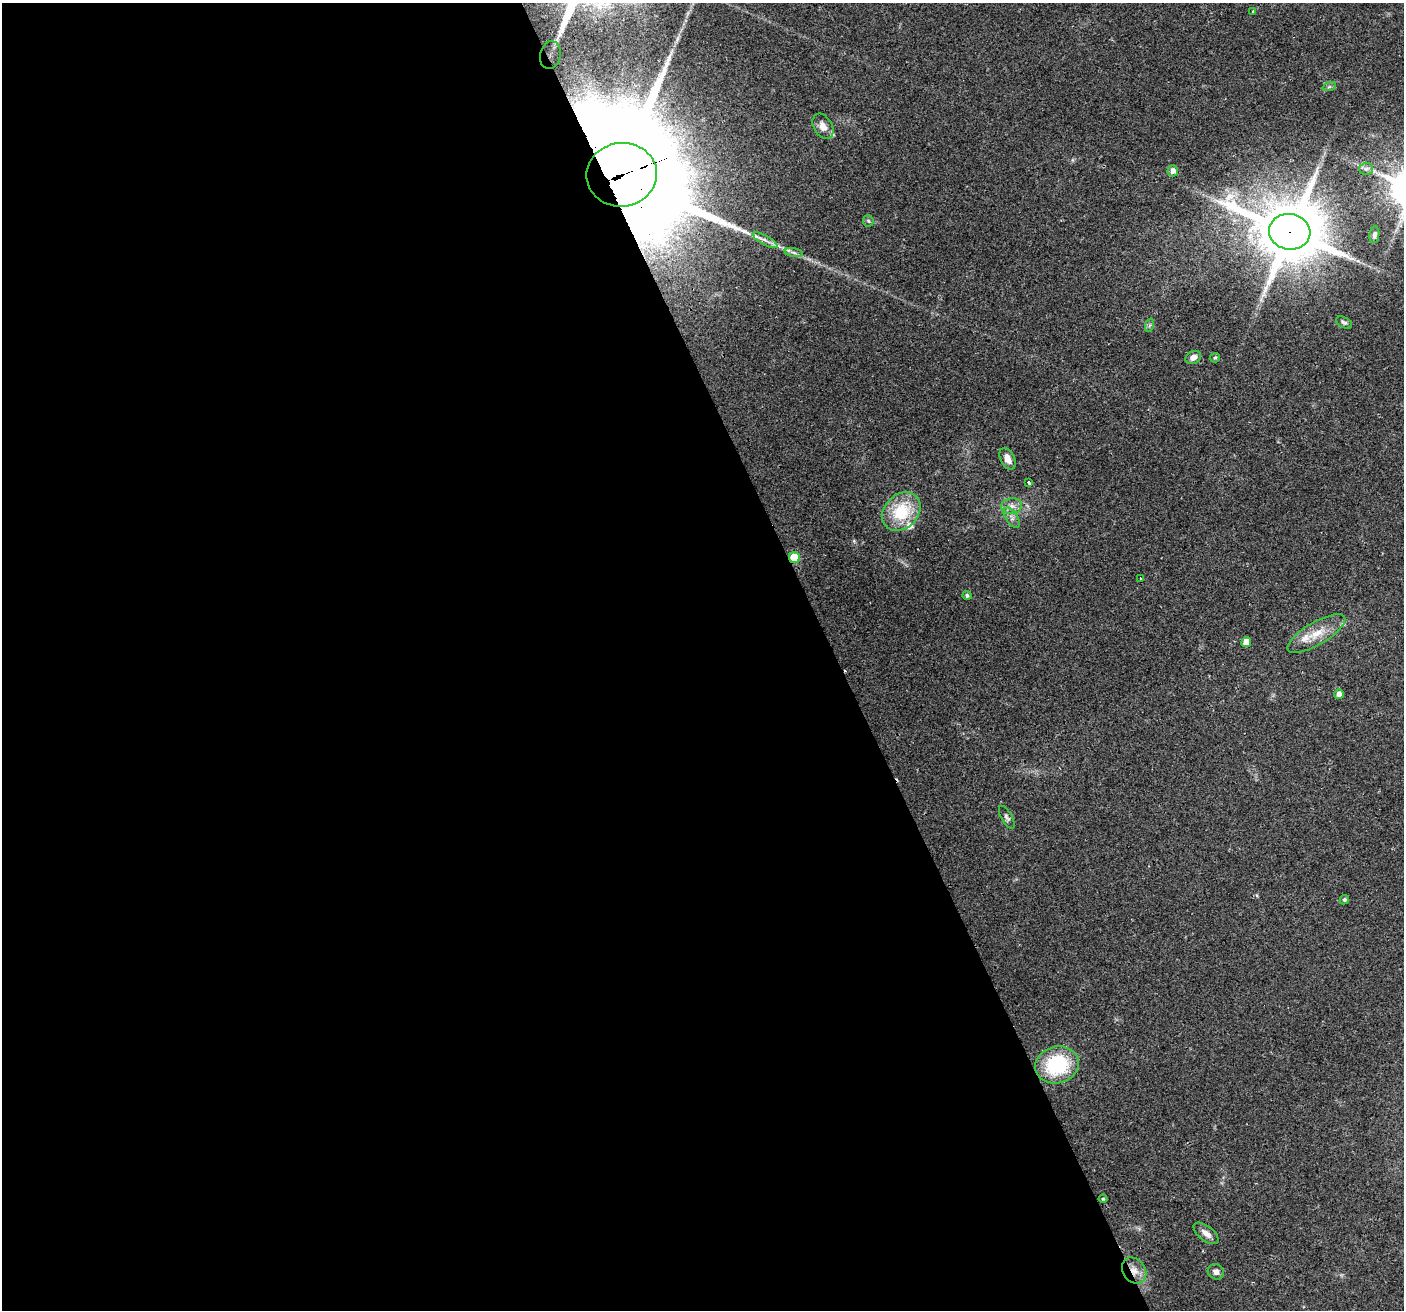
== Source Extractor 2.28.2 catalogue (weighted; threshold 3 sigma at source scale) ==
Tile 9 of 4 x 4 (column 1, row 3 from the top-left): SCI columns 33-1434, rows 1463-2770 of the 5668 x 5486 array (HDU 1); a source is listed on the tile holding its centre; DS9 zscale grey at full resolution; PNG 1406 x 1312 px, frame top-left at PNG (2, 3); each listed source drawn as its Kron ellipse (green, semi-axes under 4 px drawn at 4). Shown black and unused: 59% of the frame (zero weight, under 2 of 3 exposures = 2% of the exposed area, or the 3 px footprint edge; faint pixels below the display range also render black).
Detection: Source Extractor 2.28.2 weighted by HDU 2 'WHT'; one run over the whole footprint, this tile lists its part. Background 0.0543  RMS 0.011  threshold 0.0493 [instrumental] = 3 sigma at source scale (4.5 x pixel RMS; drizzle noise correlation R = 1.50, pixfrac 1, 0.0396/0.0396 arcsec/px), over >= 5 px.
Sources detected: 40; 1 cosmic-ray / hot-pixel residue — neither listed nor drawn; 5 inside a brighter listed object's ellipse — not listed separately; the other 34 listed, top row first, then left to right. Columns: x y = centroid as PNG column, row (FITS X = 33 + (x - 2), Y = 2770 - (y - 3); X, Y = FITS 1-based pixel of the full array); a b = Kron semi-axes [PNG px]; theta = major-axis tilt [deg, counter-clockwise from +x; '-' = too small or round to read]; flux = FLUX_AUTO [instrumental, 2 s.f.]
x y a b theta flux
1253 11 3 3 - 1.6
550 55 14 10 76 14
1329 87 7 4 19 2.2
823 126 14 9 -60 8.2
1366 169 7 6 - 2.9
1173 171 5 5 - 6.3
622 175 35 32 6 61000
868 221 6 5 - 1.9
1290 232 21 18 -10 8200
1374 235 8 5 82 3.6
765 240 14 4 -29 5.4
794 252 9 4 -10 3
1344 322 9 5 -25 2.3
1150 325 7 4 71 1.9
1193 357 8 6 28 6.4
1215 358 5 4 - 1.3
1007 459 11 7 -63 8.7
1029 482 3 3 - 4.8
1012 506 10 8 7 6
901 512 21 16 46 50
1012 518 12 6 -56 4.5
794 558 5 5 - 39
1141 579 3 3 - 7.7
967 595 5 4 - 2.4
1316 634 33 11 30 21
1246 642 5 5 - 13
1339 694 5 5 - 6.4
1007 817 13 5 -60 3
1344 900 5 4 - 2.1
1057 1065 22 18 15 76
1103 1199 4 4 - 1.4
1206 1233 15 7 -38 8
1134 1271 14 11 -53 11
1216 1272 8 7 - 4.9
Overlapping masked pixels (flux is a lower limit): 5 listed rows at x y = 550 55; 622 175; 1290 232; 794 558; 1134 1271